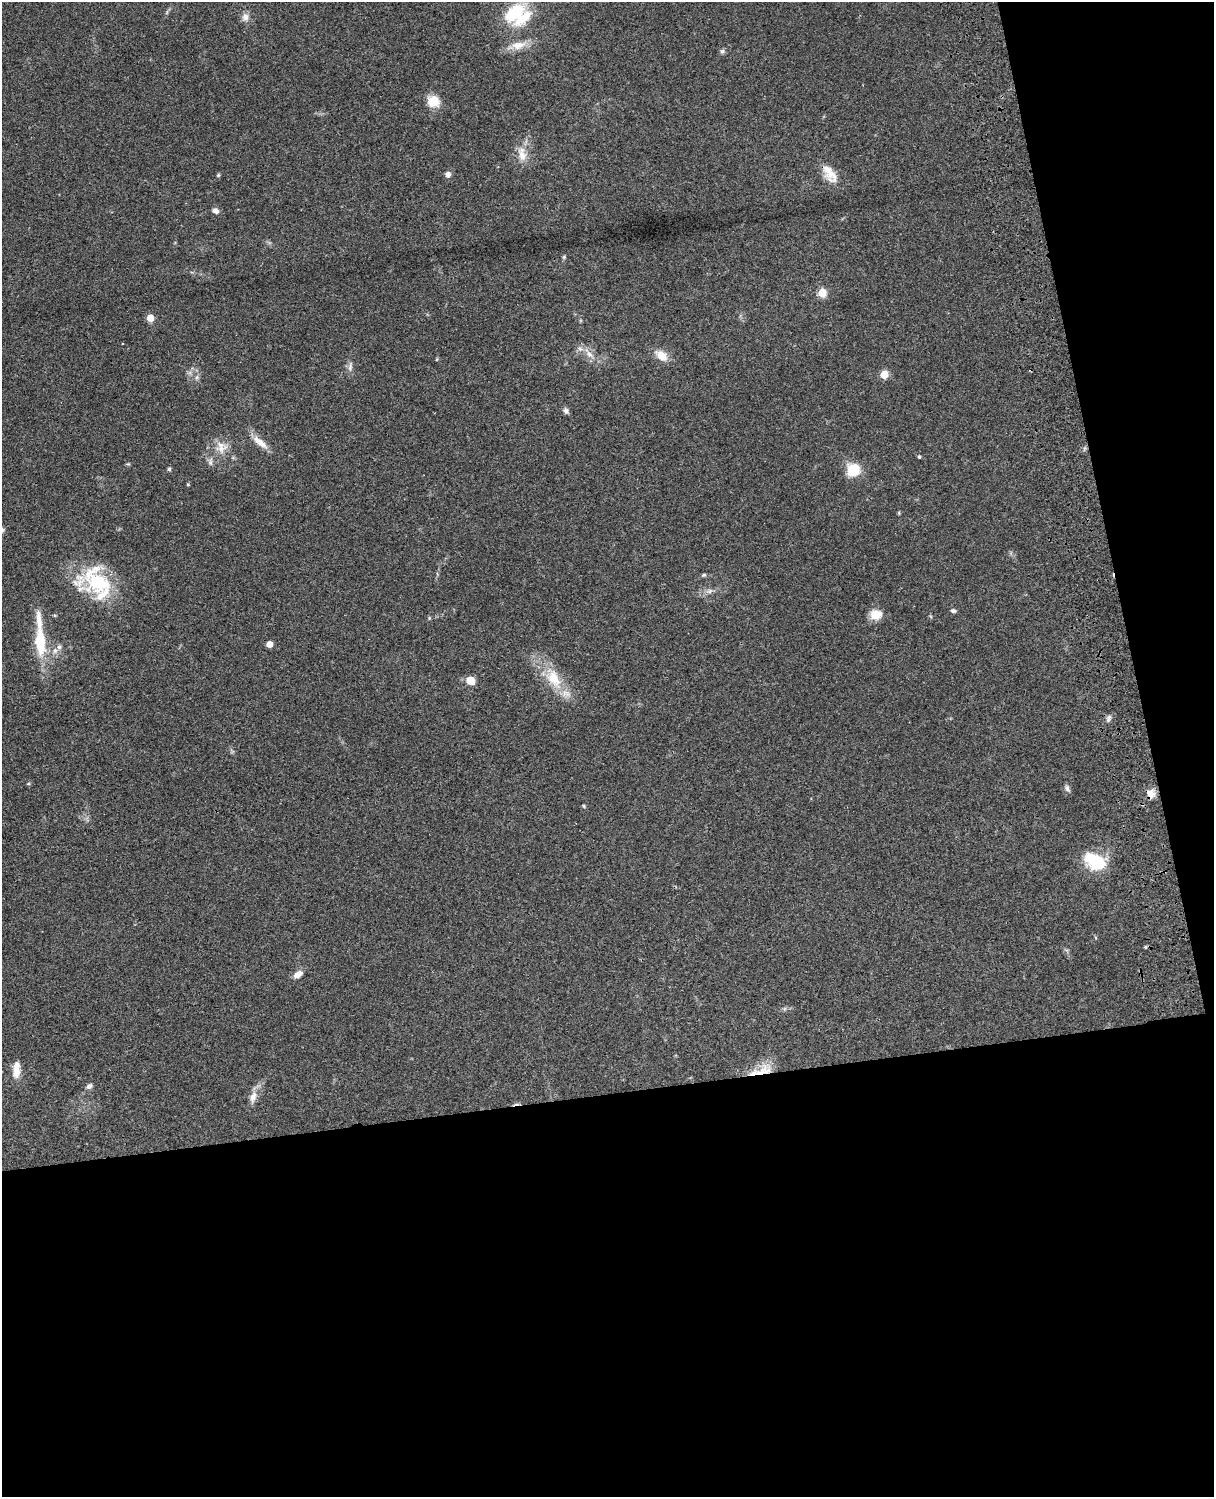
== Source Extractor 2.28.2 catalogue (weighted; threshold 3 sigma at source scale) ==
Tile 12 of 4 x 3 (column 4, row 3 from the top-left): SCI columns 3758-4969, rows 277-1771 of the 5087 x 4926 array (HDU 1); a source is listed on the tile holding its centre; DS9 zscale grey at full resolution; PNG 1216 x 1499 px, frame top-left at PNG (2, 2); no overlay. Shown black and unused: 33% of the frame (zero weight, under 3 of 4 exposures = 6% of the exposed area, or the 3 px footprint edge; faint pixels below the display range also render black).
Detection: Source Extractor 2.28.2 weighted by HDU 2 'WHT'; one run over the whole footprint, this tile lists its part. Background 0.104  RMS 0.0065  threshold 0.0292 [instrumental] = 3 sigma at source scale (4.5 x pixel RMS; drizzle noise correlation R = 1.50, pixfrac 1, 0.05/0.05 arcsec/px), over >= 5 px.
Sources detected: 56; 1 inside a brighter object's white glare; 1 long thin detection or spike segment (spike, bleed or trail) — not listed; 7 inside a brighter listed object's ellipse — not listed separately; the other 47 listed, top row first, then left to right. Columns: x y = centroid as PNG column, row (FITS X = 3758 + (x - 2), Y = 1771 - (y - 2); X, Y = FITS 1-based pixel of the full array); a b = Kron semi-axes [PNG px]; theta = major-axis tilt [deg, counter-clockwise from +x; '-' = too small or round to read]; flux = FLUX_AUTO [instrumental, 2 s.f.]
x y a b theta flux
515 13 27 18 39 30
245 17 11 9 -90 3.7
518 45 22 11 11 8.6
722 51 7 6 - 1.3
433 101 14 13 - 11
522 155 18 11 -70 8
448 174 7 7 - 2.7
830 174 28 13 -57 11
218 175 5 4 - 0.78
216 211 7 6 - 2.7
564 257 5 5 - 0.92
822 293 5 5 - 21
150 318 5 5 - 15
589 354 19 7 -52 5.7
661 355 16 11 -41 8.3
350 367 14 5 80 2.5
884 374 5 5 - 17
566 411 8 6 -60 2
260 442 25 8 -38 7.3
221 447 18 17 - 10
919 457 4 4 - 0.87
169 469 5 4 - 1.1
853 470 13 13 - 17
188 485 5 3 - 0.53
2 530 8 5 -90 1.3
704 575 5 5 - 1.1
99 582 38 34 -69 44
710 591 7 6 - 1.9
953 611 7 5 -12 1.4
876 614 13 11 10 8.5
429 618 4 4 - 0.67
40 641 38 13 -87 26
269 644 5 4 - 7.9
55 650 9 6 88 2.8
554 678 31 17 -60 21
471 680 7 6 - 10
1109 718 11 5 65 2
28 784 5 3 - 0.62
1067 788 9 6 -54 2.1
1151 794 12 10 -85 5.1
584 806 5 4 - 0.69
1094 861 26 18 -28 26
298 974 13 8 30 4.4
16 1072 16 10 88 6.3
759 1073 40 8 12 12
89 1086 8 6 37 2.2
253 1097 16 9 70 5.4
Overlapping masked pixels (flux is a lower limit): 2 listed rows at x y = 1151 794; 759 1073
Isophote crosses this tile's border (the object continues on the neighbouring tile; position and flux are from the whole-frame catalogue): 1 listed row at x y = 2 530